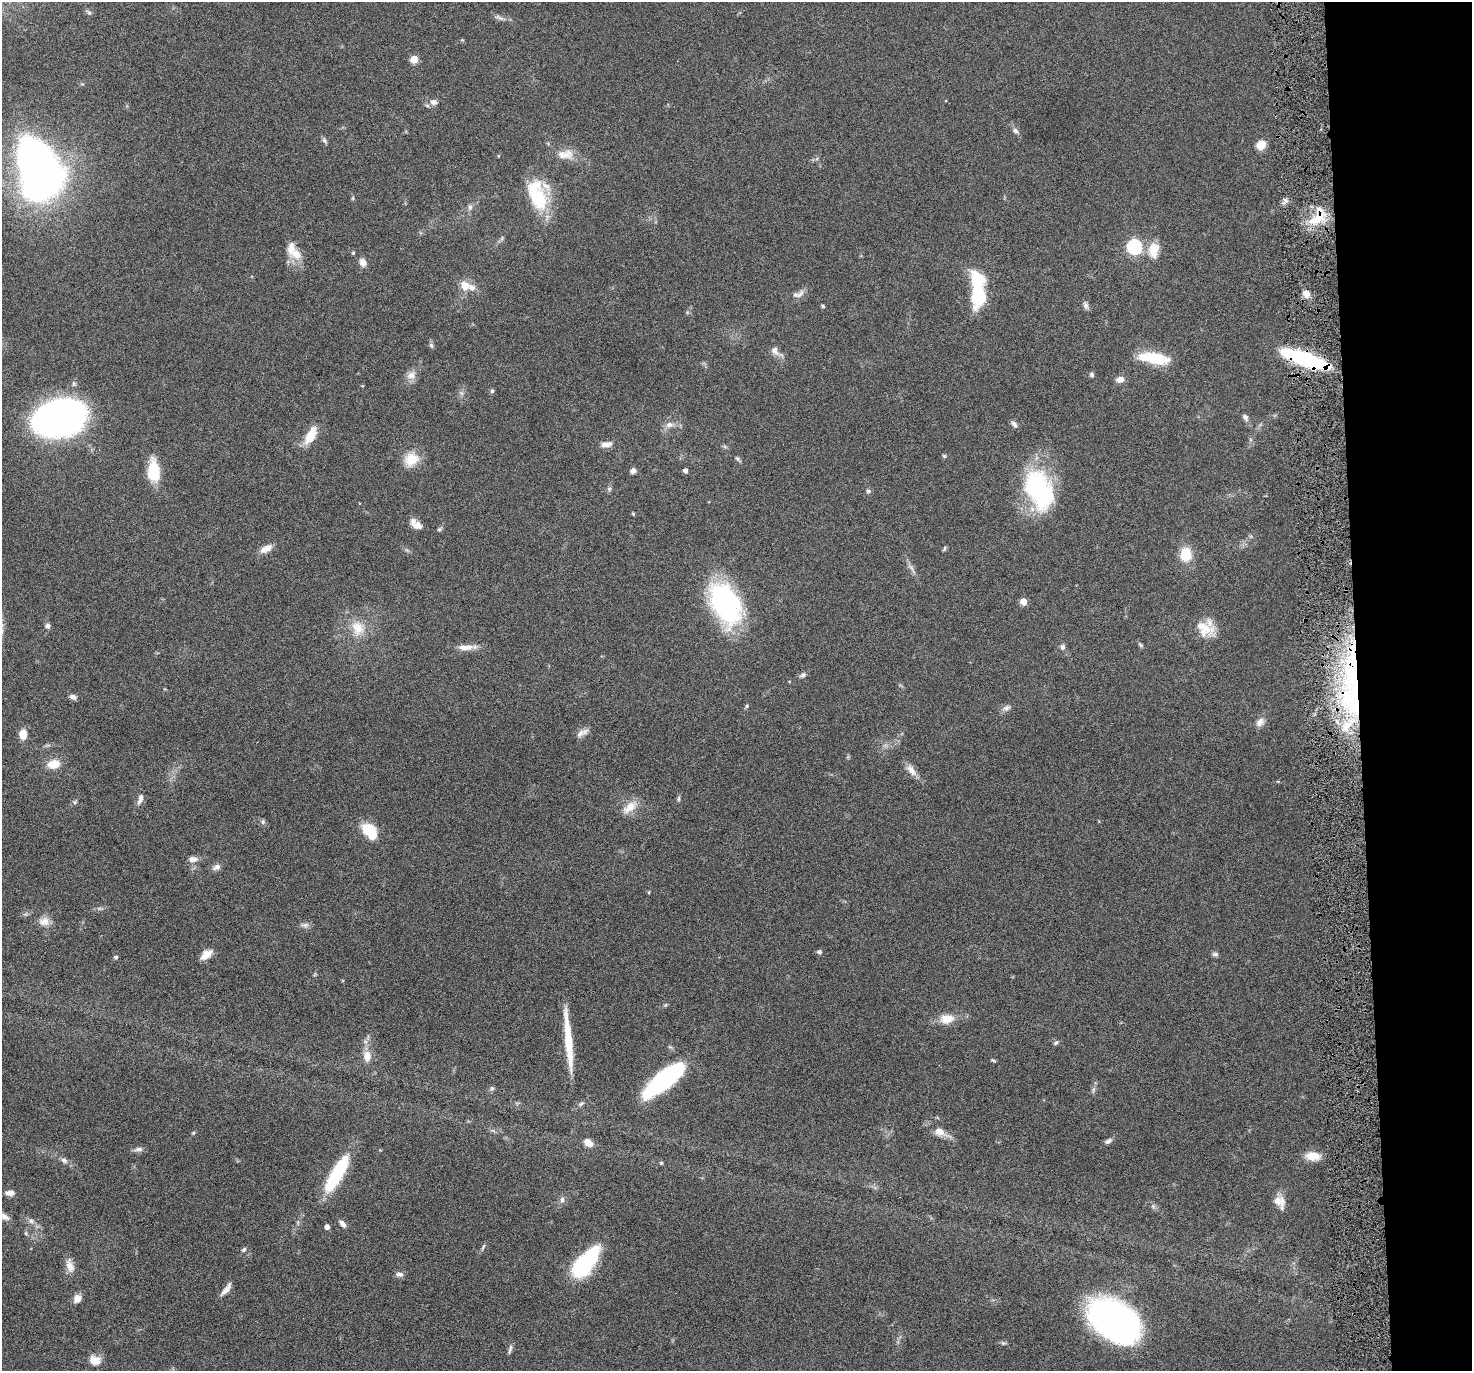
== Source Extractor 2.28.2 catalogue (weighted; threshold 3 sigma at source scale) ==
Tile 6 of 3 x 3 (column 3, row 2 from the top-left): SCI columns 2941-4410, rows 1484-2852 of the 4410 x 4337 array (HDU 1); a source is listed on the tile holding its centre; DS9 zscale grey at full resolution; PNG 1474 x 1373 px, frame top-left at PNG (2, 2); no overlay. Shown black and unused: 8% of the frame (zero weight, under 4 of 8 exposures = <1% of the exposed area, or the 3 px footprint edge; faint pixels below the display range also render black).
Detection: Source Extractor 2.28.2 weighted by HDU 2 'WHT'; one run over the whole footprint, this tile lists its part. Background 0.0647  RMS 0.0041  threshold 0.017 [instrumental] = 3 sigma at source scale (4.09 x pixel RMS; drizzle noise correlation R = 1.36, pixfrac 0.8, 0.05/0.05 arcsec/px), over >= 5 px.
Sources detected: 135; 2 inside a brighter object's white glare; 1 long thin detection or spike segment (spike, bleed or trail) — not listed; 7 inside a brighter listed object's ellipse — not listed separately; the other 125 listed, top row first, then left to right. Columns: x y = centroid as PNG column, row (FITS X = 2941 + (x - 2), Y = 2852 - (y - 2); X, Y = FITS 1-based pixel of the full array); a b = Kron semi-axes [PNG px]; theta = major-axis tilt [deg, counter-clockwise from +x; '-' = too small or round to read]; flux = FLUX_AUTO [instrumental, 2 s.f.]
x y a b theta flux
89 12 10 2 -35 0.58
499 18 15 5 -24 1.4
414 59 5 5 - 8.3
433 102 9 8 - 2
1015 131 8 6 -33 1.2
324 141 8 6 -52 0.94
1261 145 8 7 - 7
566 155 20 11 6 5
41 182 30 23 12 150
538 196 32 16 -69 26
353 198 6 3 72 0.42
470 207 8 6 76 1.1
1317 219 25 11 29 9.6
1134 247 7 7 - 60
1153 250 21 14 84 6.4
353 253 5 4 - 0.43
295 254 19 13 -54 5.6
363 262 11 9 -57 2.1
977 281 43 14 -79 22
465 286 10 9 - 5
1306 293 9 7 -29 2.6
800 294 17 6 43 2.1
1086 305 10 6 -65 1.2
823 306 5 4 - 0.54
431 345 7 5 -74 0.84
775 351 14 9 -55 2.5
1154 358 35 11 -10 14
1306 359 46 10 -19 50
1092 374 6 5 - 0.8
411 375 14 11 29 2.9
1120 379 10 8 8 2.2
492 391 6 5 - 0.72
461 393 7 4 -71 0.83
1245 417 8 6 -59 1.3
59 418 35 25 12 190
1014 424 10 6 -45 1.3
669 425 12 8 7 2.3
310 437 18 10 57 7.5
606 444 16 7 8 2.4
944 456 6 5 - 0.52
411 459 14 12 43 9
737 459 8 4 -43 0.76
154 471 21 11 -88 14
633 471 7 6 - 1.4
685 471 4 4 - 1.6
609 489 7 5 -47 0.77
1039 490 47 28 -66 49
868 491 6 5 - 0.71
633 514 5 4 - 0.47
417 525 11 8 -11 3
439 529 6 5 - 0.7
944 548 7 3 69 0.51
266 549 16 8 27 3.4
1186 554 14 11 -89 9.3
911 567 10 4 -49 1.3
1023 602 5 5 - 5.2
725 603 40 24 -62 81
47 626 7 7 - 1.1
358 628 22 17 -73 8.3
1205 629 24 17 -26 7.7
1140 645 7 4 -53 0.63
465 647 23 7 0 3.7
1062 647 8 6 -75 1.1
1351 670 92 20 -89 69
803 675 9 6 22 1.1
73 697 9 6 -20 1.3
747 706 6 4 88 0.5
1006 708 11 7 31 1.6
1260 722 12 8 49 2.3
580 733 14 7 51 2.1
23 734 9 7 89 5.4
54 764 13 9 10 6.3
911 770 19 8 -52 3.3
140 799 14 6 71 1.9
679 799 8 4 81 0.63
75 802 6 4 90 0.63
630 807 23 11 39 5
263 822 7 5 71 0.77
370 831 19 11 -48 13
193 859 11 7 5 2.2
216 867 11 7 25 1.6
44 921 14 11 2 3.4
305 925 11 6 6 1.3
819 952 6 5 - 0.87
206 954 15 8 37 3.7
1215 954 9 5 0 0.96
116 957 6 4 -2 0.64
665 1005 6 4 44 0.52
947 1019 17 11 7 5.8
1056 1043 7 5 37 0.73
367 1056 13 9 -86 4.2
993 1060 7 3 -29 0.46
664 1080 48 16 39 44
492 1088 6 5 - 0.72
1093 1090 7 4 72 0.76
581 1104 8 5 40 0.79
940 1132 19 9 -24 4.6
193 1133 5 4 - 0.53
1108 1141 10 5 25 1.3
588 1142 9 6 -36 3.7
138 1149 11 6 10 1.6
1313 1156 16 9 -2 6.1
64 1160 10 7 -39 1.4
661 1163 5 4 - 0.43
337 1174 41 11 61 28
10 1193 9 6 2 2.2
562 1200 8 6 76 1.2
1280 1202 18 12 -58 4.2
1153 1206 6 5 - 0.81
4 1216 15 7 -29 2.3
31 1221 6 6 - 1
342 1224 9 6 -51 1.7
327 1227 4 4 - 1.8
26 1233 6 3 73 0.46
483 1247 12 3 62 0.73
244 1249 7 4 48 0.68
585 1263 36 16 51 36
70 1266 20 9 -75 3.3
399 1274 11 7 -3 1.5
226 1289 19 6 52 2.7
77 1298 9 8 - 2.8
1114 1320 52 33 -35 110
1003 1343 7 4 -32 0.63
510 1349 14 4 76 1.1
95 1360 14 11 -19 3.8
Overlapping masked pixels (flux is a lower limit): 3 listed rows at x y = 1317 219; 1306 359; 1351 670
Isophote crosses this tile's border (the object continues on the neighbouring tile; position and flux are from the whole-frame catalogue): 1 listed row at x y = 4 1216